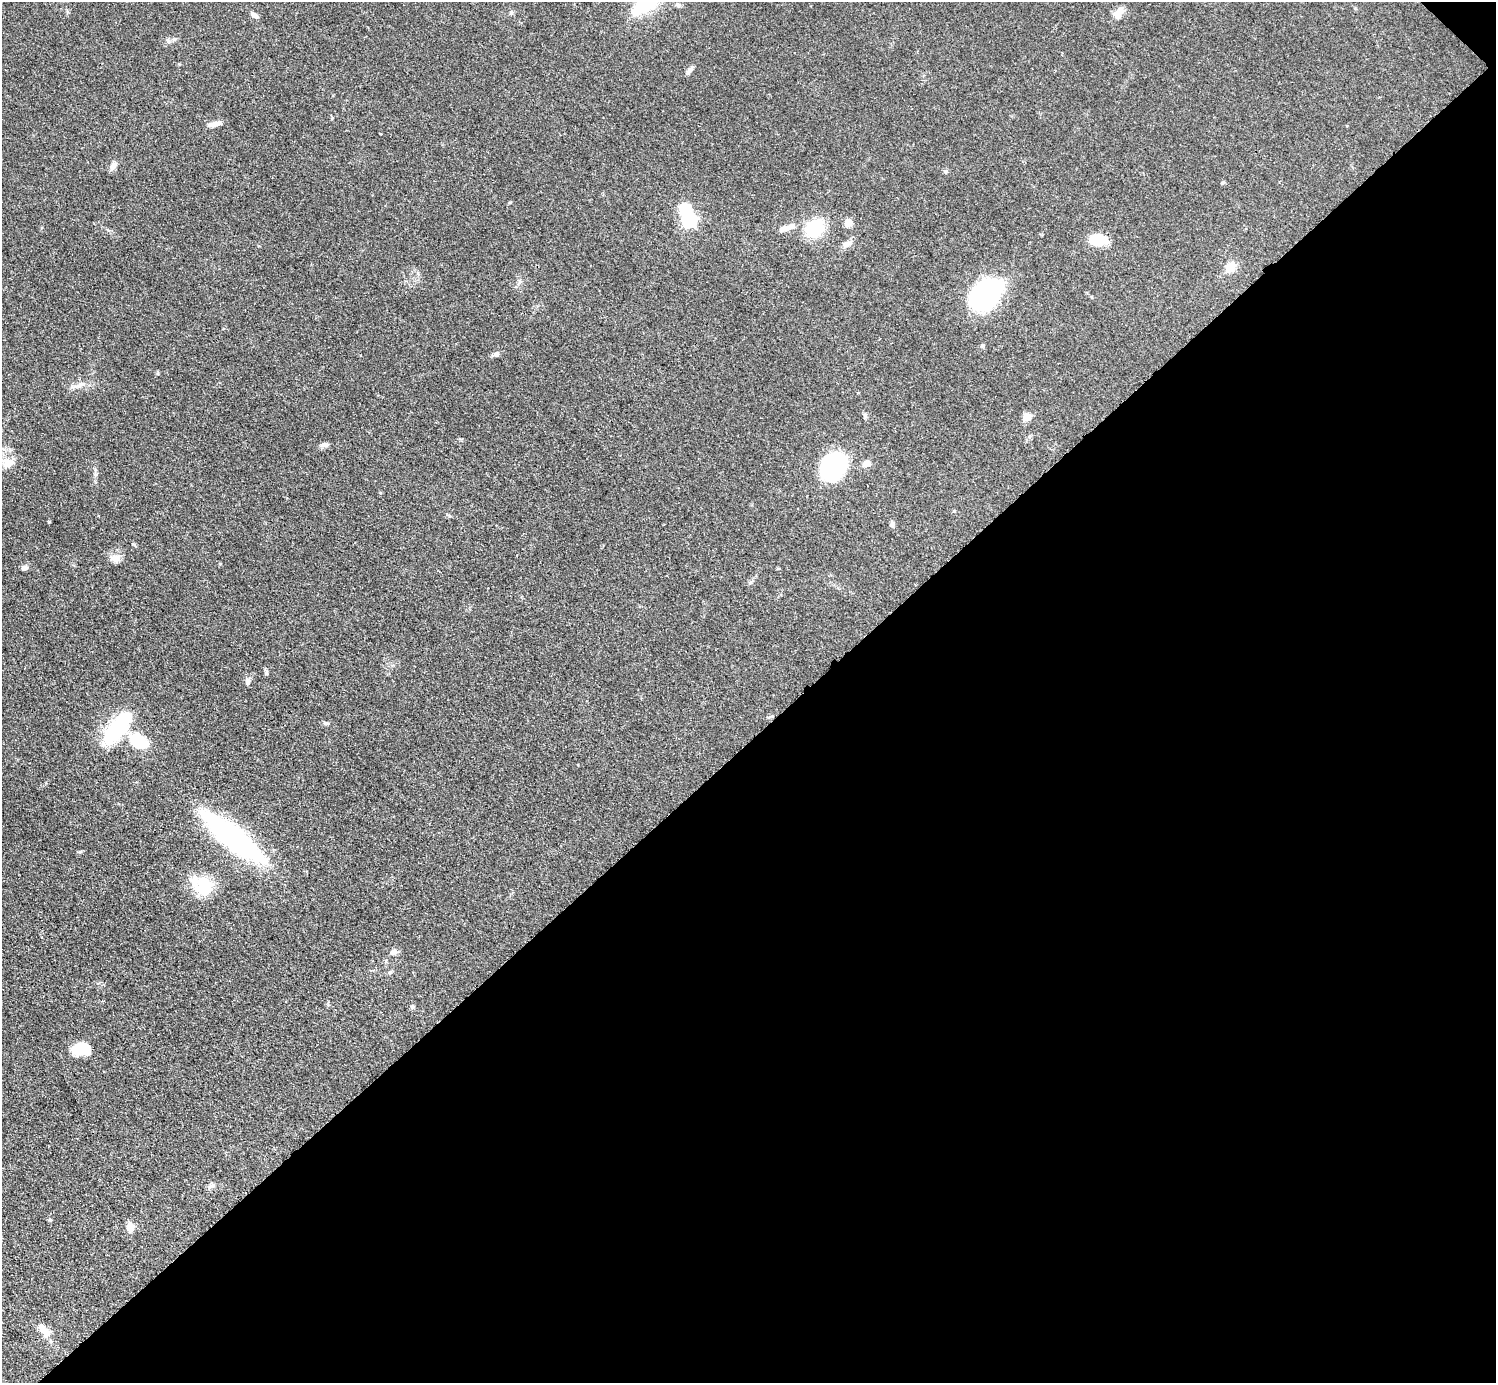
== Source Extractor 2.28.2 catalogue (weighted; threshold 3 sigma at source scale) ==
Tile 12 of 4 x 4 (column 4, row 3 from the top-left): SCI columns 4490-5983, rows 1689-3069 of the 5993 x 5993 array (HDU 1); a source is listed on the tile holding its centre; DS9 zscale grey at full resolution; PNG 1498 x 1385 px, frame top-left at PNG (2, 2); no overlay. Shown black and unused: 47% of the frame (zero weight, under 3 of 4 exposures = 1% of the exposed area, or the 3 px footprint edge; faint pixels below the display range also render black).
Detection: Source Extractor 2.28.2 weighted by HDU 2 'WHT'; one run over the whole footprint, this tile lists its part. Background 0.0501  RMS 0.0052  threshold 0.0236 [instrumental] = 3 sigma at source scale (4.5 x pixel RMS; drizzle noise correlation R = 1.50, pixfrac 1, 0.05/0.05 arcsec/px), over >= 5 px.
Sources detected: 47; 1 inside a brighter object's white glare — not listed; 1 inside a brighter listed object's ellipse — not listed separately; the other 45 listed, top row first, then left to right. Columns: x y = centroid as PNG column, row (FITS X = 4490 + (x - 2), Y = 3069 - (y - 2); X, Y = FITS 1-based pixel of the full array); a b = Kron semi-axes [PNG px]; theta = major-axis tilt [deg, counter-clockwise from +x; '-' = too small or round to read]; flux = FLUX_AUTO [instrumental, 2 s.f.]
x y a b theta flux
678 5 7 5 -13 1.2
511 12 6 4 -72 0.79
1118 13 16 10 56 4.7
255 16 11 5 -39 1.6
690 70 11 5 52 1.8
214 124 17 6 10 3.3
113 165 12 8 45 2.4
945 171 8 4 -1 0.78
1223 182 5 3 - 0.59
689 220 7 6 - 100
848 222 5 5 - 11
814 228 18 15 43 24
784 229 18 7 17 3.1
1098 240 16 9 -8 19
847 244 14 7 29 2.7
1230 267 9 7 51 8.8
985 295 34 22 42 82
497 353 9 4 -12 1.1
80 385 21 6 15 3.5
865 415 7 5 -87 1.1
1027 417 10 9 - 4
325 445 13 5 3 1.8
9 463 18 12 4 6.5
866 463 10 7 13 3.2
833 465 27 21 51 61
892 524 7 6 - 1.3
134 545 8 3 -45 0.66
115 558 15 9 -5 3.6
25 567 7 6 - 1.7
750 582 6 4 2 0.76
266 672 9 4 -81 0.98
248 682 9 6 73 1.9
326 723 10 4 -5 1
118 727 38 16 51 46
139 741 17 12 -26 22
233 837 70 18 -39 120
203 886 27 19 -33 21
393 952 8 7 - 2
390 973 6 4 2 0.79
412 1007 6 5 - 0.91
81 1049 21 14 3 10
211 1186 9 6 45 1.6
50 1220 5 4 - 0.64
130 1227 10 8 89 4.8
44 1330 22 9 -43 6.1
Isophote crosses this tile's border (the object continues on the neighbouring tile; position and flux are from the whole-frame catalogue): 1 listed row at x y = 9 463
Unlisted compact peaks at least as high as the median listed source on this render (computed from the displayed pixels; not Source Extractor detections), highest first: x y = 80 852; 158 373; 510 202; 168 41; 96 474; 954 511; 418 273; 332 118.